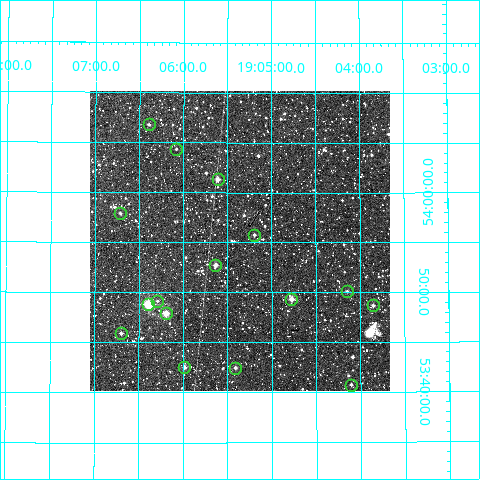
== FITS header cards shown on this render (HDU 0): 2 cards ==
NAXIS1  =                  300
NAXIS2  =                  300

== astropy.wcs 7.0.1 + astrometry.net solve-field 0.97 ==
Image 300 x 300 px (HDU 0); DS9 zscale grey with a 90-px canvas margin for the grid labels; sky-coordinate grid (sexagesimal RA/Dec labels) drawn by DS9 from the SOLVED WCS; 16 Tycho-2 reference stars matched to detected sources circled (green)
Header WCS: RA---TAN/DEC--TAN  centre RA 19:05:22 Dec +53:55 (286.34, +53.92 deg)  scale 6 arcsec/px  FOV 30.0' x 30.0'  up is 0 deg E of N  parity normal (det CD < 0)
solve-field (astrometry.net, Tycho-2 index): VERIFIED the header's WCS against the Tycho-2 star catalogue (16 matches, 0 conflicts) and refined it, rather than solving blind
Solved WCS: RA---TAN-SIP/DEC--TAN-SIP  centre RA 19:05:22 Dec +53:55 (286.34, +53.92 deg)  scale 6 arcsec/px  FOV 30.0' x 30.0'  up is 0 deg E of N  parity normal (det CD < 0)
The solver's refit moves the header's centre by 1.5 arcsec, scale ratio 1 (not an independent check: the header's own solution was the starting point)
Tycho-2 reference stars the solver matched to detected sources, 16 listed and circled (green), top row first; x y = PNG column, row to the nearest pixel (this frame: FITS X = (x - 90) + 1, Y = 300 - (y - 91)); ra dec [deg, ICRS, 3 dp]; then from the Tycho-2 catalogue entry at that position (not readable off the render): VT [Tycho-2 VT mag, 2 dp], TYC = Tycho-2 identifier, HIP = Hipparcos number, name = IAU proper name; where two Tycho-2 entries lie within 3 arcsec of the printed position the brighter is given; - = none
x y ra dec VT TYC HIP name
149 124 286.599 +54.113 11.89 3919-432-1 - -
176 149 286.520 +54.073 11.89 3919-360-1 - -
218 179 286.403 +54.022 10.59 3919-724-1 - -
120 213 286.678 +53.965 11.74 3920-449-1 - -
254 235 286.299 +53.929 11.31 3919-151-1 - -
215 265 286.408 +53.879 10.53 3919-1236-1 - -
347 291 286.037 +53.835 12.11 3919-249-1 - -
291 299 286.194 +53.823 10.21 3919-922-1 - -
157 301 286.573 +53.819 12.06 3919-918-1 - -
148 304 286.598 +53.814 8.56 3919-51-1 - -
373 305 285.964 +53.812 11.49 3919-345-1 - -
166 313 286.549 +53.798 9.13 3919-1446-1 93802 -
121 333 286.675 +53.765 11.19 3920-912-1 - -
184 367 286.495 +53.709 10.95 3919-579-1 - -
235 368 286.352 +53.708 11.10 3919-972-1 - -
351 385 286.026 +53.679 11.18 3919-213-1 - -